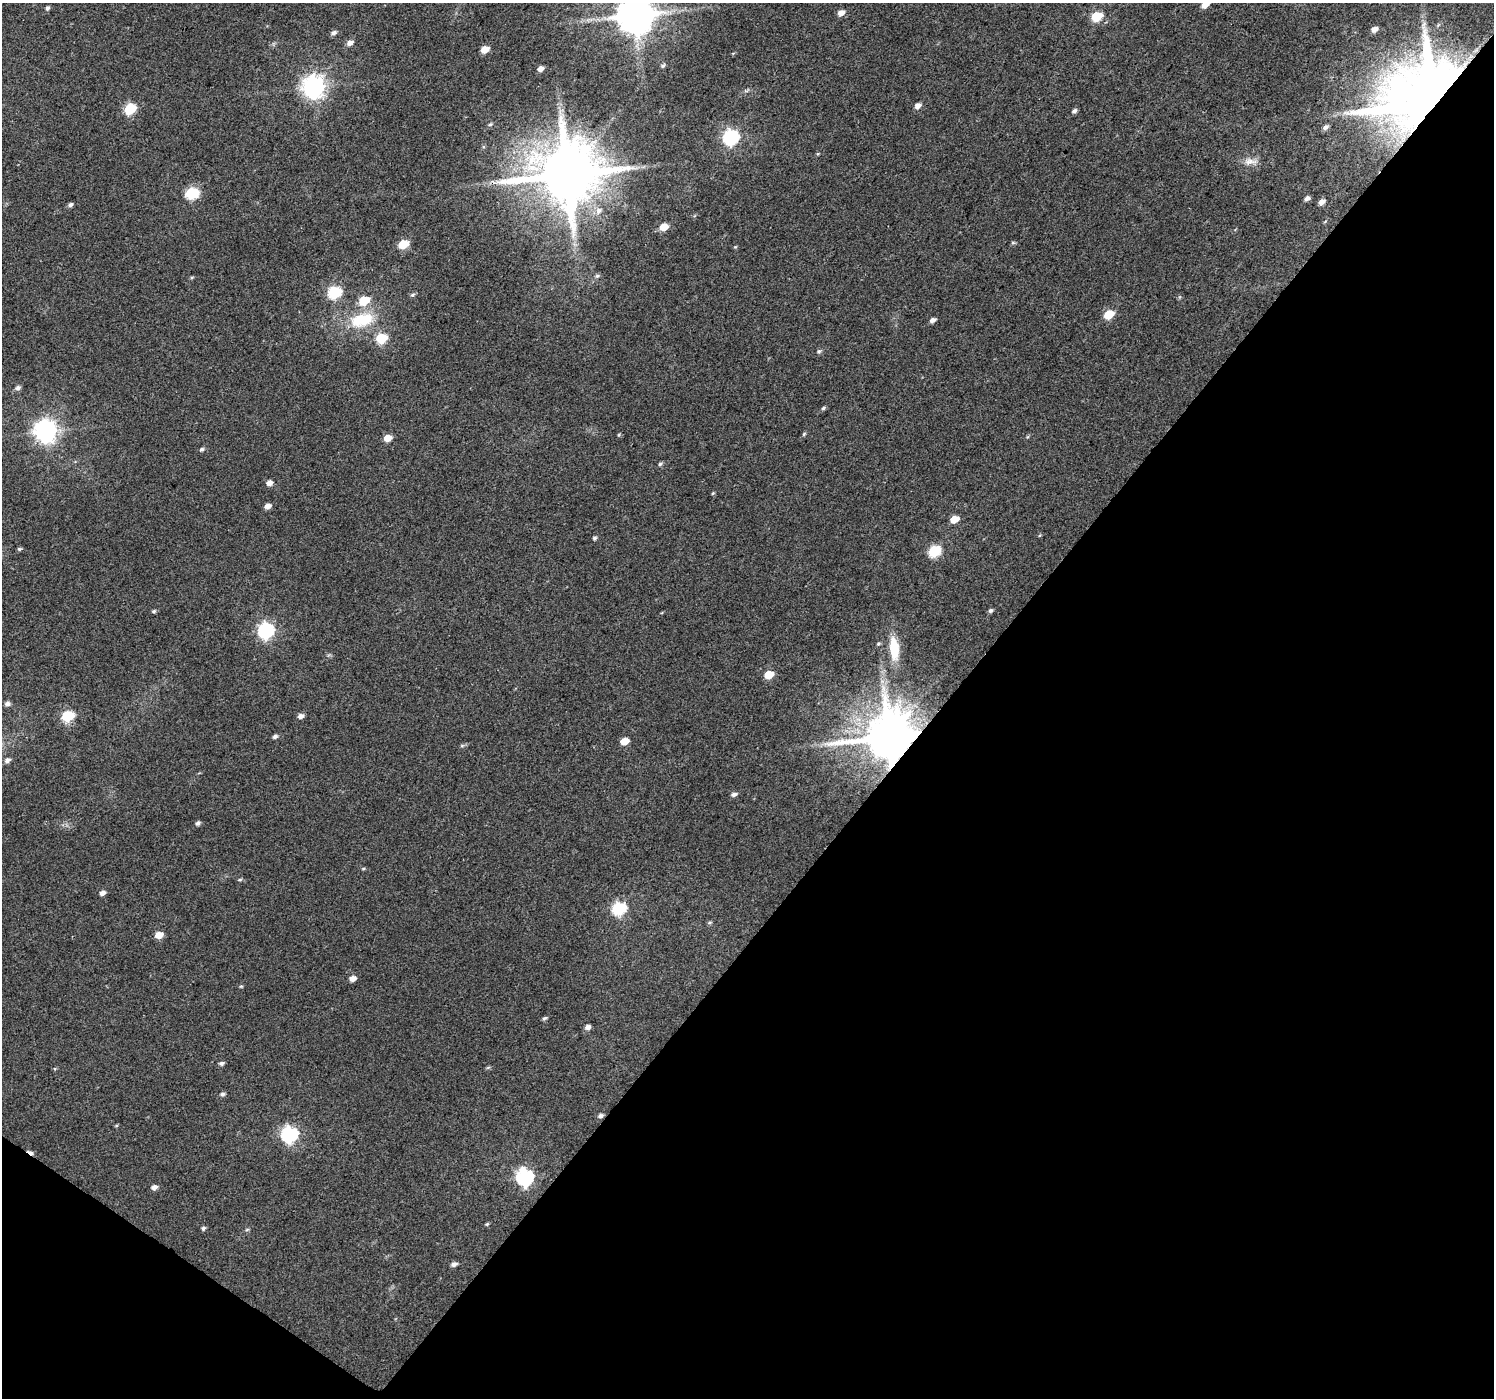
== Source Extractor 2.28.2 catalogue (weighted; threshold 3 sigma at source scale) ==
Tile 15 of 4 x 4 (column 3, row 4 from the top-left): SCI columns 2988-4479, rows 247-1642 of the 5970 x 6010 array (HDU 1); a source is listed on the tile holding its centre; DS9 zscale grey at full resolution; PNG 1496 x 1400 px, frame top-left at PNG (2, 3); no overlay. Shown black and unused: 39% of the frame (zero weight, under 2 of 3 exposures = <1% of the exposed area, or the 3 px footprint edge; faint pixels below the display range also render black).
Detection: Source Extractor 2.28.2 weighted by HDU 2 'WHT'; one run over the whole footprint, this tile lists its part. Background 0.0472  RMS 0.0081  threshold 0.0366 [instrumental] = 3 sigma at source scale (4.5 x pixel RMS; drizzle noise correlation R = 1.50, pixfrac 1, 0.0396/0.0396 arcsec/px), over >= 5 px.
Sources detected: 90; all 90 listed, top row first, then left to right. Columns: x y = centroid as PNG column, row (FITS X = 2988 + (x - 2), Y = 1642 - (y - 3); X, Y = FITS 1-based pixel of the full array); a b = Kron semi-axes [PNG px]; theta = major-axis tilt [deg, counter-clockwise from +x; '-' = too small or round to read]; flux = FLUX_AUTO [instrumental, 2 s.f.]
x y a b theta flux
1205 4 7 5 37 9.5
47 8 6 5 - 1.8
841 13 7 5 31 5.4
635 15 11 10 - 2400
1096 16 7 5 28 39
1424 25 12 4 83 3.4
1374 29 7 6 - 3.9
333 33 7 5 19 2.6
350 43 7 5 21 4.1
485 49 6 5 - 12
663 65 6 5 - 1.5
540 69 5 4 - 4.2
313 87 8 8 - 590
1431 103 22 18 23 11000
918 106 7 5 36 4.7
130 109 7 6 - 58
1074 111 6 5 - 2.1
490 124 7 5 18 1.5
1325 127 7 5 38 2.7
730 138 7 7 - 180
1250 161 21 8 -3 6.7
567 175 18 16 21 6800
192 193 7 6 - 80
1307 199 6 4 33 2.8
1322 202 6 5 - 3.9
70 205 6 4 43 2
599 211 9 8 - 4.6
664 227 7 5 20 13
1013 243 6 4 0 1.1
403 244 7 5 20 31
735 247 5 4 - 0.77
597 276 6 5 - 1.7
334 292 7 6 - 91
412 295 7 5 17 1.5
364 301 7 5 23 33
1108 315 7 5 29 29
362 320 34 17 13 35
932 320 6 4 25 3.2
381 338 7 6 - 50
819 351 6 5 - 1.6
18 388 6 5 - 2.7
823 408 6 4 28 1.3
46 431 8 8 - 620
804 434 5 4 - 1.1
387 438 7 5 20 9.9
202 449 6 5 - 1.6
660 464 5 5 - 1.4
269 483 6 5 - 4.8
713 493 5 4 - 0.85
267 506 6 5 - 4.6
954 519 7 5 24 13
594 538 5 5 - 1.4
19 549 6 4 13 1.2
934 551 7 6 - 68
154 611 5 4 - 1.3
991 611 6 5 - 1.8
266 630 8 7 - 190
878 644 6 5 - 1.2
894 649 30 12 -85 23
769 675 7 5 21 17
7 704 6 5 - 2.9
67 716 7 6 - 64
301 716 6 5 - 3.7
275 736 6 5 - 2.2
889 737 14 12 24 4900
624 741 6 5 - 12
7 760 7 5 33 3
734 794 7 5 13 2.5
198 823 6 4 40 2.1
363 869 5 3 - 0.86
240 880 6 3 8 1.1
102 893 6 5 - 3.6
619 908 8 6 19 110
159 935 7 5 15 9.8
353 978 6 5 - 5.1
241 986 5 4 - 0.89
544 1018 6 4 36 1.4
588 1027 7 6 - 2.7
221 1063 6 5 - 2
488 1067 6 3 19 1
222 1094 6 5 - 1.9
600 1116 6 5 - 2.3
289 1134 8 7 - 190
30 1153 9 4 -31 5.1
525 1177 8 7 - 240
154 1187 7 5 22 3.5
487 1224 4 4 - 1
203 1228 5 5 - 1.7
247 1229 6 4 2 1
454 1264 7 5 16 2.9
Overlapping masked pixels (flux is a lower limit): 3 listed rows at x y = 1431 103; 889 737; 30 1153
Isophote crosses this tile's border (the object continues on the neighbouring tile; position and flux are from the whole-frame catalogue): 2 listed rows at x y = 1205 4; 635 15